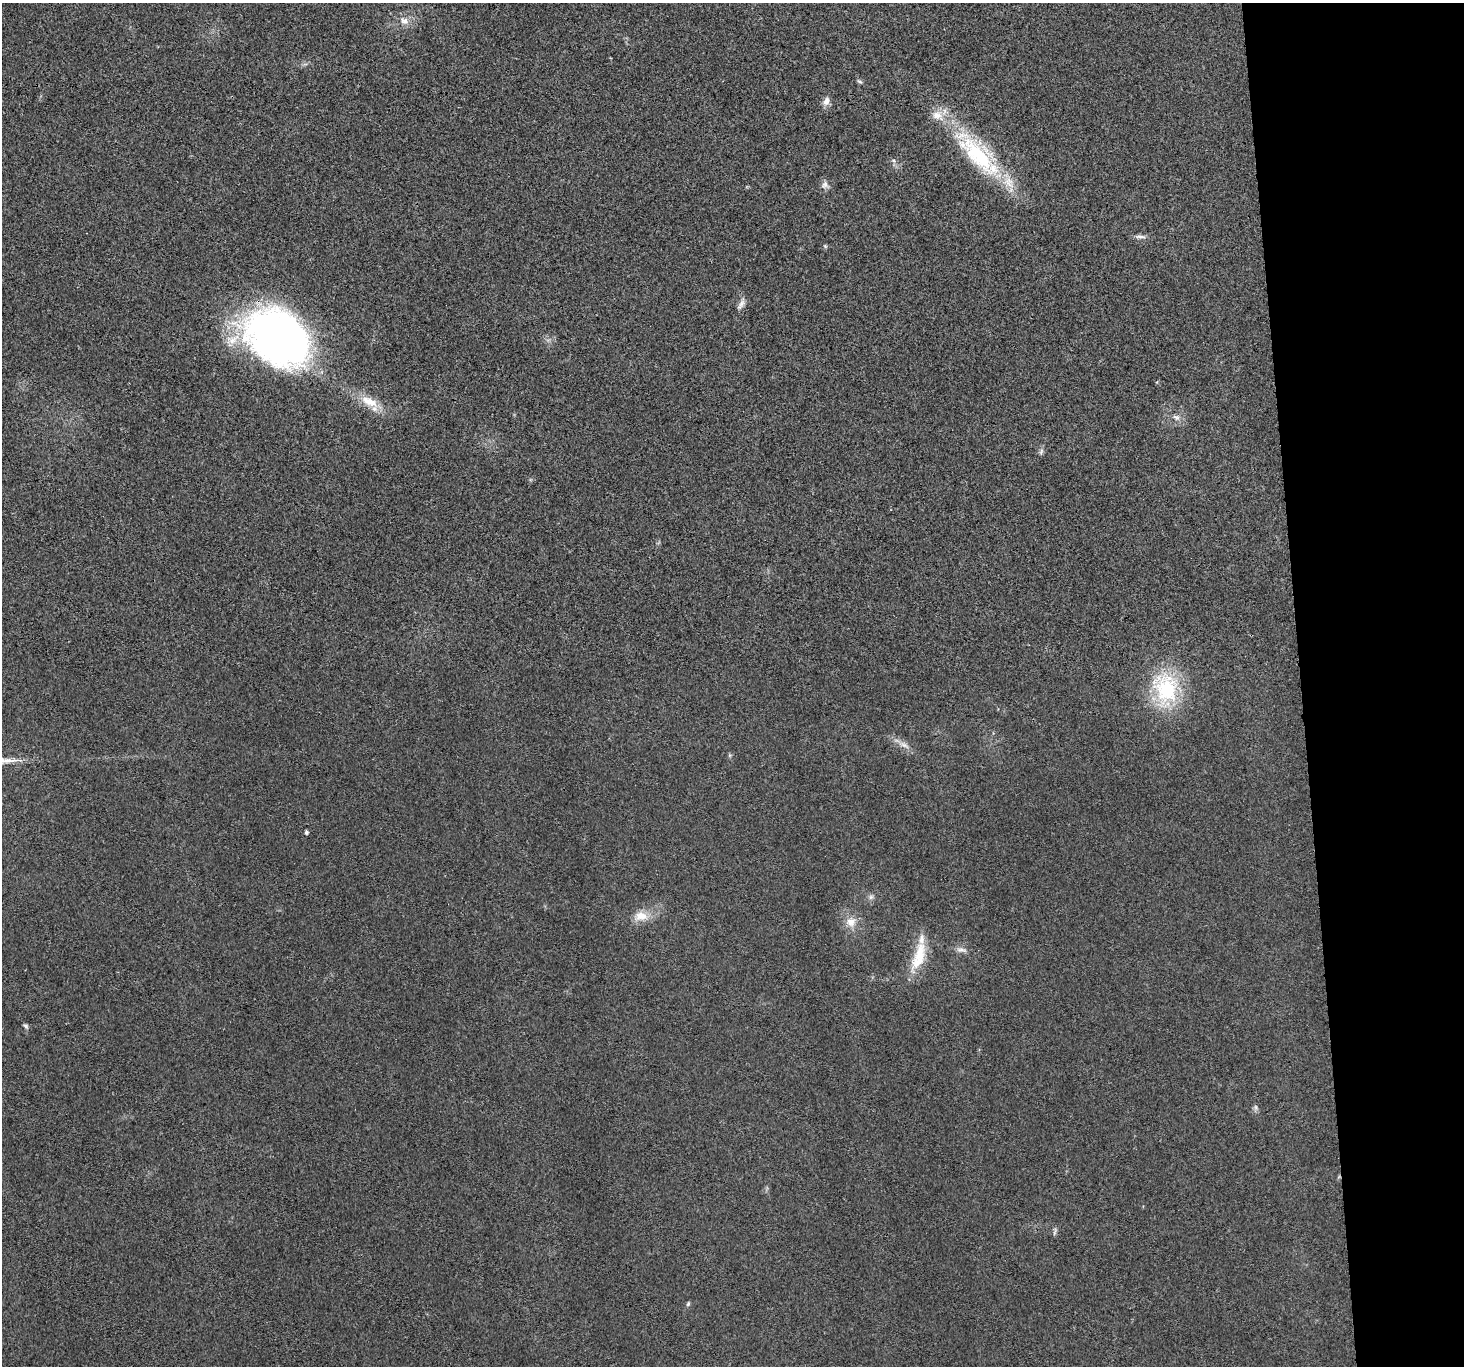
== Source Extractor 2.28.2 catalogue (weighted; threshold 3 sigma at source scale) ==
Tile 6 of 3 x 3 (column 3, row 2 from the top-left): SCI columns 2926-4387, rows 1494-2857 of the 4390 x 4370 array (HDU 1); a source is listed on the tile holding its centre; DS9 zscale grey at full resolution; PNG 1466 x 1368 px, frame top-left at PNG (2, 3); no overlay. Shown black and unused: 11% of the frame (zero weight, under 3 of 4 exposures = <1% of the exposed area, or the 3 px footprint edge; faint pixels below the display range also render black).
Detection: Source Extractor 2.28.2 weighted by HDU 2 'WHT'; one run over the whole footprint, this tile lists its part. Background 0.0201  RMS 0.0059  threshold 0.0266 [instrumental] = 3 sigma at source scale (4.5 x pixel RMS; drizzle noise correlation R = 1.50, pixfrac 1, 0.05/0.05 arcsec/px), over >= 5 px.
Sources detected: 27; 3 inside a brighter listed object's ellipse — not listed separately; the other 24 listed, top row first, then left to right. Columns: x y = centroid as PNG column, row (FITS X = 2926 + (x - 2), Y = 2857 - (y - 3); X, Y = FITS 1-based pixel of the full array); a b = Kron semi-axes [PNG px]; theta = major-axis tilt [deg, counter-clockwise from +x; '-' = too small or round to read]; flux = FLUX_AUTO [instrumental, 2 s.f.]
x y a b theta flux
404 21 14 9 -30 4.6
860 81 9 4 -40 1.1
826 101 12 8 72 3.3
977 154 65 29 -45 67
825 185 11 10 - 2.9
1140 236 16 5 -2 2.4
825 246 6 4 -45 0.7
741 304 18 7 61 3.1
278 338 63 46 -34 310
369 402 30 12 -28 13
1176 417 11 7 -25 2.9
1041 452 9 5 64 1.4
1166 689 46 32 -85 50
904 745 18 6 -29 4.3
306 832 4 4 - 1.3
871 897 7 6 - 1.6
641 916 19 13 1 8.7
851 922 14 14 - 7.2
961 950 15 7 -7 3
919 955 30 17 65 17
26 1026 8 5 -52 1.2
1256 1107 9 4 -90 1.3
1055 1232 13 3 74 1.2
688 1304 6 5 - 0.99